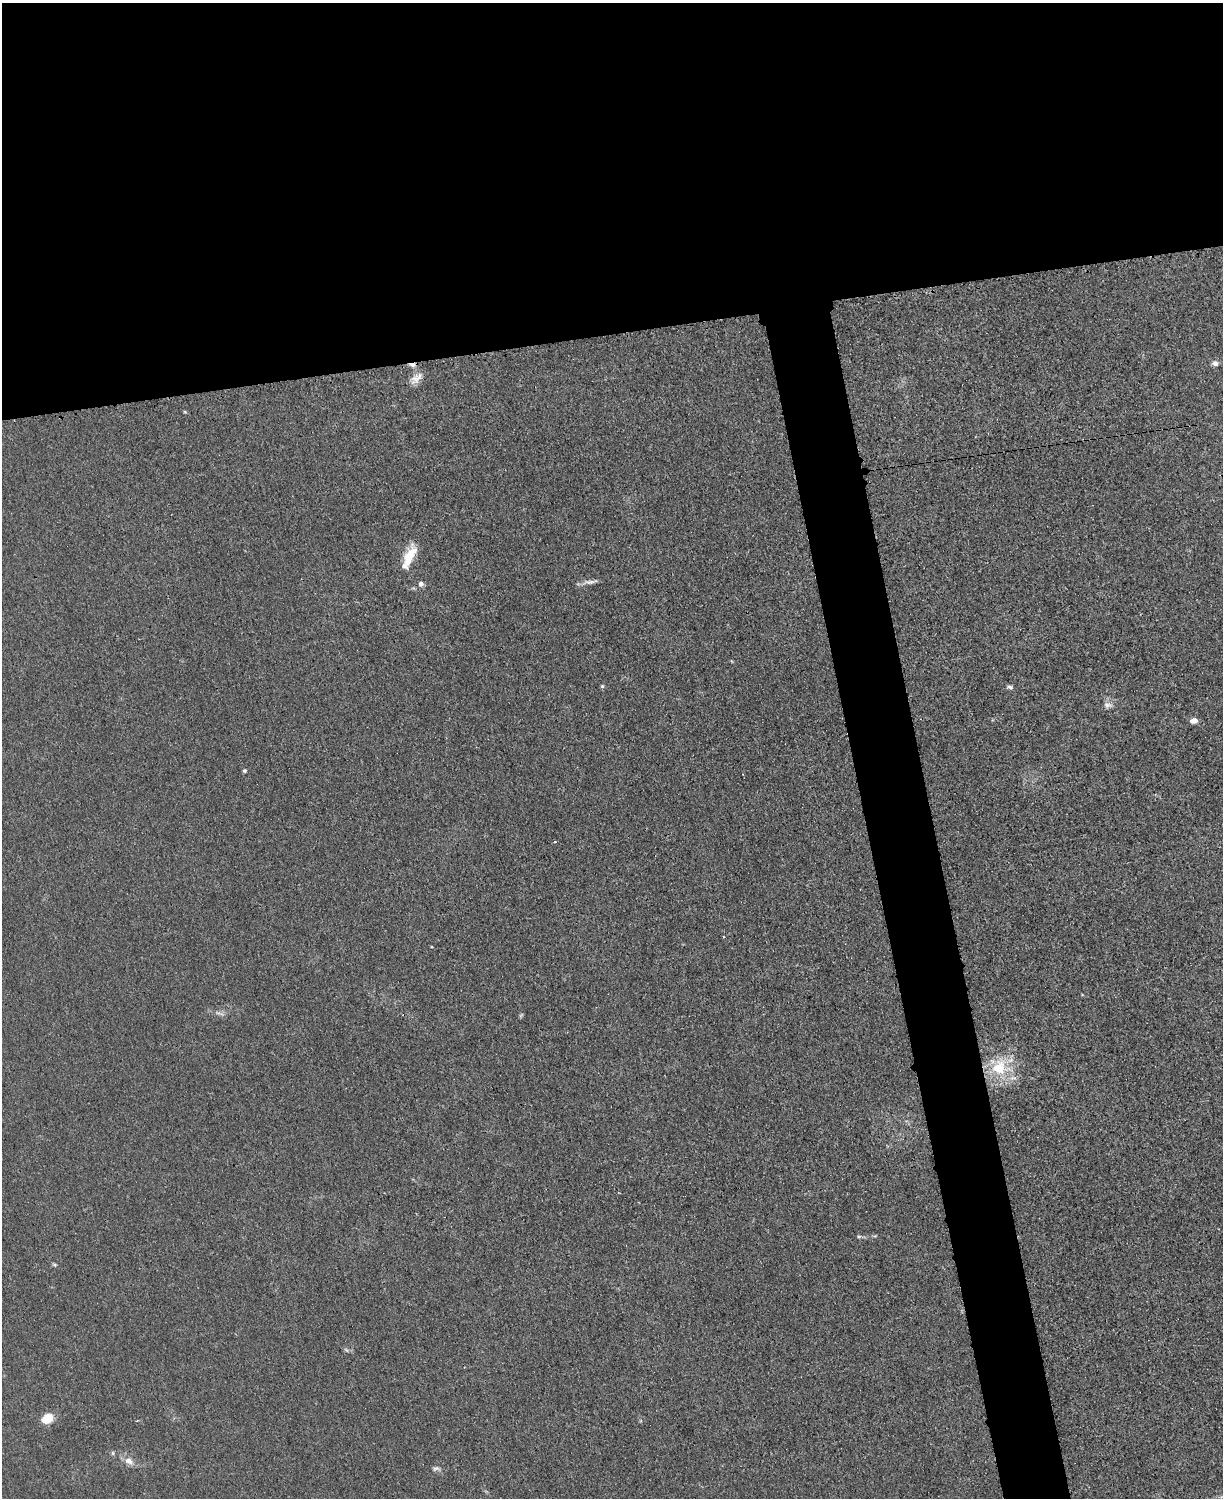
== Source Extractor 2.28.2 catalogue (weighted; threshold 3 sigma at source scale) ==
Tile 2 of 4 x 3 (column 2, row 1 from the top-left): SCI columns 1235-2455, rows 3257-4752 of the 4923 x 4898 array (HDU 1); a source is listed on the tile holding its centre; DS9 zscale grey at full resolution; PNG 1225 x 1500 px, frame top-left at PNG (2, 3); no overlay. Shown black and unused: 27% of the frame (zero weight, under 3 of 4 exposures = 2% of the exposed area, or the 3 px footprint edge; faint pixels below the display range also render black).
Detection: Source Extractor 2.28.2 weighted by HDU 2 'WHT'; one run over the whole footprint, this tile lists its part. Background 0.0151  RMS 0.0046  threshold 0.0205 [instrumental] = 3 sigma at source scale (4.5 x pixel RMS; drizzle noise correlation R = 1.50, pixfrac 1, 0.05/0.05 arcsec/px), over >= 5 px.
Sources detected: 23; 1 cosmic-ray / hot-pixel residue — not listed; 1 inside a brighter listed object's ellipse — not listed separately; the other 21 listed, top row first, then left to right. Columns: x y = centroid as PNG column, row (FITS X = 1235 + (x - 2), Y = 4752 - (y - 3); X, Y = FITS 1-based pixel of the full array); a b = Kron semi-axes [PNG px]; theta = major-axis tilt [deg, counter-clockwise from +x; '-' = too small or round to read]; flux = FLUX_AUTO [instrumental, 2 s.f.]
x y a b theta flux
1215 363 7 6 - 2.1
413 365 10 5 -13 1.8
416 378 20 10 43 4.2
185 412 5 4 - 0.47
409 557 31 11 67 10
590 582 17 6 0 2.2
421 584 7 6 - 1.4
602 686 5 5 - 0.64
1010 687 7 5 -26 1.1
1108 705 13 7 -8 2.2
1194 721 9 6 5 2.2
244 771 5 5 - 0.69
723 937 3 2 - 0.37
219 1013 16 3 -15 1.5
521 1015 7 4 37 0.56
1000 1067 26 24 55 20
859 1236 6 4 1 0.72
54 1265 7 4 -20 0.68
47 1419 10 8 28 9.8
129 1461 14 8 -30 3.2
436 1469 10 6 10 1.3
Overlapping masked pixels (flux is a lower limit): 1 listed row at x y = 413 365